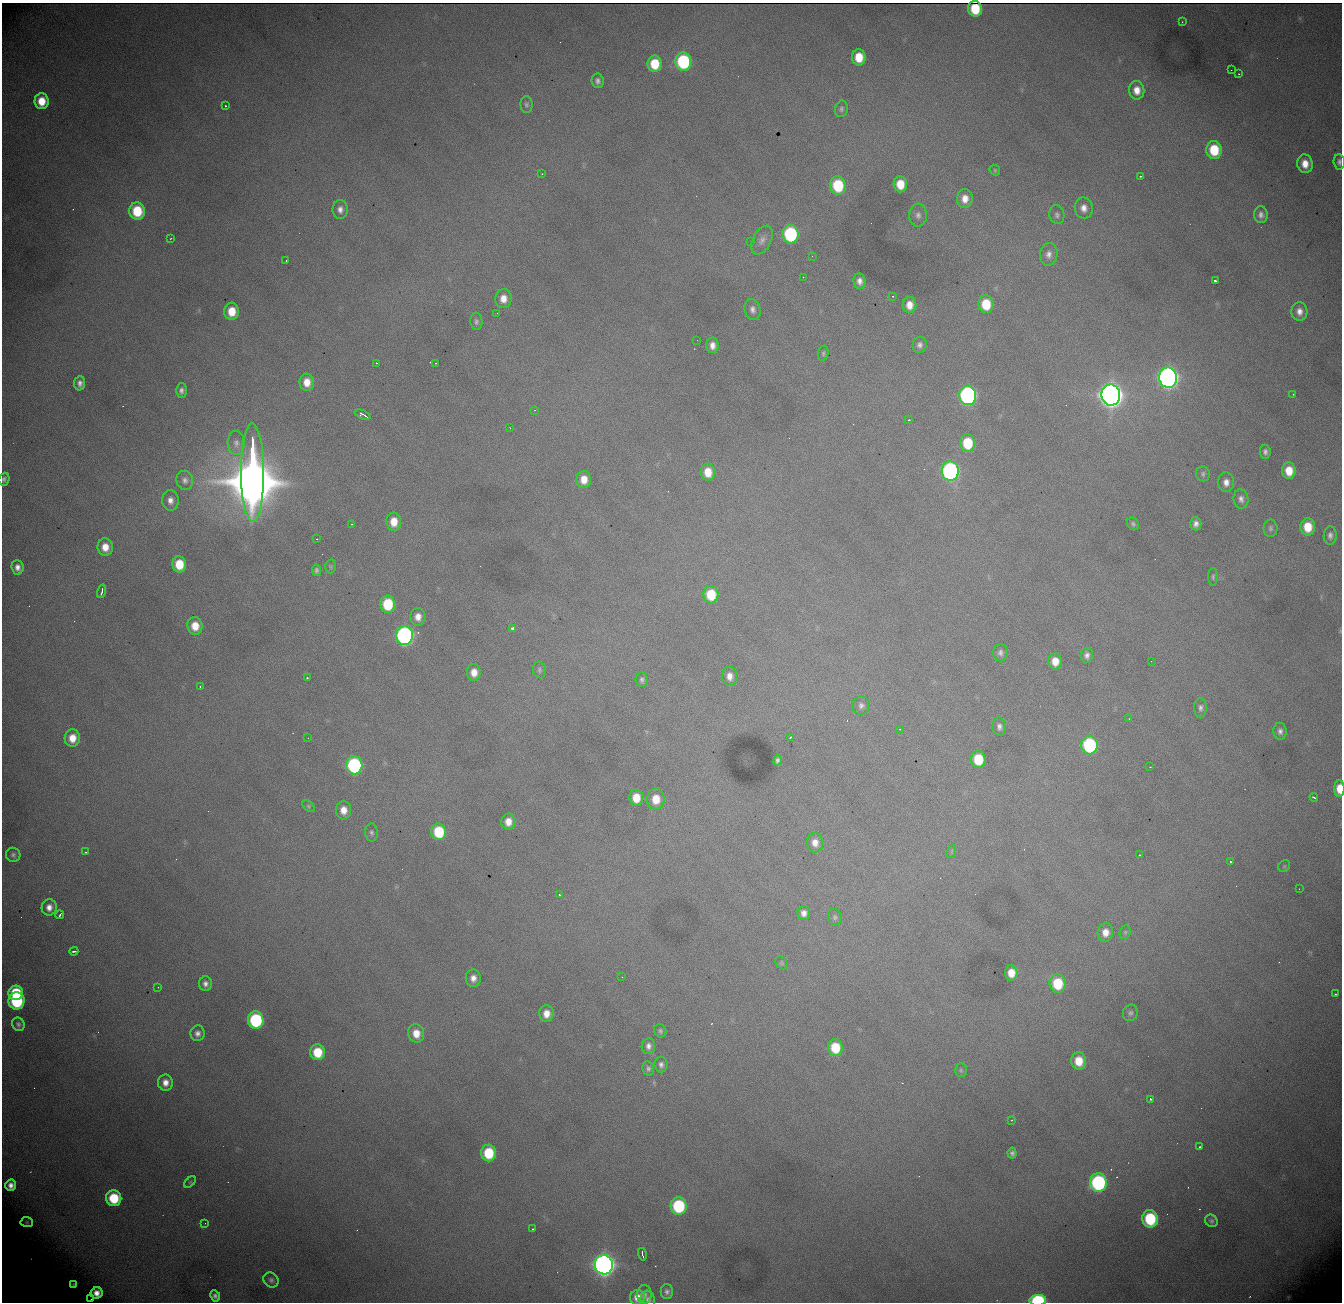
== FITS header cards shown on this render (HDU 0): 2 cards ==
NAXIS1  = 1340
NAXIS2  = 1300

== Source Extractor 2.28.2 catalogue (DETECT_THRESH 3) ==
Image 1340 x 1300 px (HDU 0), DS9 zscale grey, 1 PNG px = 1 image px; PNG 1344 x 1304 px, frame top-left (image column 1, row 1300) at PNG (2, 3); each listed source drawn as its Kron ellipse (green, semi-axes under 4 px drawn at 4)
Background 1990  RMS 24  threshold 70.6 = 3 sigma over >= 5 px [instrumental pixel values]
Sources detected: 200; all 200 listed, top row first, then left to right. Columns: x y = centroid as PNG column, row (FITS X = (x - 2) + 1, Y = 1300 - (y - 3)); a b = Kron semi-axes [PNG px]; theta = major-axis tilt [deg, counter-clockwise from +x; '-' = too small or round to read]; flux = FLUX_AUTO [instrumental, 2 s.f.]
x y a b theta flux
975 9 8 7 - 5.1e+04
1182 22 2 2 - 8.4e+02
859 57 8 7 - 3.8e+04
683 61 9 8 - 2.1e+05
655 64 8 7 - 5.5e+04
1231 70 2 2 - 6.5e+02
1239 74 2 2 - 1.2e+03
598 81 7 6 - 6.4e+03
1137 90 9 7 -84 1.8e+04
42 101 8 7 - 3.4e+04
526 105 8 6 -89 4.0e+03
225 106 3 3 - 1.5e+03
841 109 8 6 79 4.2e+03
1214 150 9 7 -84 6.7e+04
1339 162 8 5 -87 5.6e+03
1305 164 9 7 -81 2.0e+04
995 170 6 5 - 2.3e+03
542 174 3 2 - 1.2e+03
1141 176 3 2 - 2.1e+03
900 184 8 6 -85 3.5e+04
838 185 9 7 -84 1.0e+05
965 199 9 8 - 1.7e+04
1084 208 10 9 - 1.4e+04
340 209 9 7 -89 9.6e+03
137 211 9 7 -85 7.1e+04
918 215 11 9 88 8.9e+03
1057 215 9 7 -79 5.5e+03
1261 215 8 6 -86 7.2e+03
790 234 9 8 - 2.3e+05
171 238 3 2 - 1.1e+03
762 240 15 9 62 1.1e+04
751 242 3 2 - 3.1e+03
1049 254 11 9 85 1.0e+04
812 256 2 2 - 6.8e+02
286 260 2 2 - 7.6e+02
803 277 2 2 - 3.5e+03
860 281 8 6 -82 9.1e+03
1215 281 3 3 - 7.0e+03
893 296 2 2 - 1.0e+03
503 299 9 8 - 1.8e+04
986 304 9 7 -84 5.7e+04
909 305 8 7 - 1.8e+04
752 309 10 8 -77 8.1e+03
232 311 8 7 - 3.5e+04
1299 311 9 8 - 1.2e+04
497 313 2 2 - 9.1e+02
476 321 9 6 -84 4.9e+03
697 340 3 2 - 1.2e+03
713 345 8 6 -89 1.1e+04
920 345 8 7 - 6.6e+03
823 353 8 5 81 3.2e+03
376 363 2 2 - 8.2e+02
435 363 3 2 - 1.7e+03
1168 378 10 9 - 1.3e+06
307 382 8 7 - 2.2e+04
80 383 7 5 85 7.0e+03
181 390 7 5 89 6.0e+03
1293 394 3 2 - 1.4e+03
968 395 9 8 - 5.2e+05
1111 395 10 9 - 2.4e+06
534 410 3 2 - 3.7e+03
363 415 8 3 -23 4.4e+03
909 420 3 2 - 2.7e+03
510 428 3 2 - 8.2e+02
236 443 12 8 -86 9.2e+03
967 443 9 7 -86 7.2e+04
1265 452 7 5 -82 5.4e+03
950 471 10 8 -85 5.3e+05
1289 471 8 7 - 3.0e+04
708 472 8 7 - 3.1e+04
252 473 49 11 -90 1.9e+07
1203 474 7 7 - 4.1e+03
4 479 6 5 - 4.5e+03
584 479 8 7 - 2.2e+04
185 480 9 8 - 7.7e+03
1226 482 10 8 -90 1.2e+04
1241 499 9 7 -82 8.0e+03
170 500 10 8 -87 1.1e+04
394 522 9 7 -89 2.6e+04
352 524 2 2 - 9.0e+02
1133 524 7 5 -53 3.5e+03
1196 524 6 5 - 7.5e+03
1308 527 8 7 - 3.7e+04
1270 528 8 7 - 4.6e+03
1330 535 9 6 87 6.1e+03
317 539 2 2 - 1.3e+03
105 547 8 7 - 2.2e+04
179 564 8 7 - 4.8e+04
330 566 7 5 -89 2.6e+03
17 567 7 6 - 8.8e+03
316 570 6 4 -82 3.8e+03
1213 577 9 5 90 3.4e+03
102 591 7 2 75 4.1e+03
711 595 9 7 -84 5.9e+04
388 604 8 7 - 8.0e+04
418 617 9 7 -87 1.4e+04
195 626 9 7 -82 2.9e+04
512 628 4 3 - 9.7e+03
405 636 9 8 - 6.1e+05
1000 653 8 7 - 6.5e+03
1087 655 8 6 88 6.8e+03
1055 661 8 7 - 2.2e+04
1151 661 2 2 - 9.3e+02
539 670 8 6 -78 4.0e+03
474 672 8 7 - 1.8e+04
730 676 9 7 -88 1.3e+04
307 678 3 3 - 2.5e+03
642 680 7 6 - 4.8e+03
200 686 3 2 - 1.2e+03
861 705 9 8 - 7.1e+03
1200 708 9 6 -89 5.8e+03
1129 719 3 2 - 2.1e+03
999 727 9 7 -87 7.0e+03
900 729 3 2 - 9.6e+02
1280 731 8 6 -88 6.4e+03
790 737 3 2 - 1.5e+03
72 738 8 7 - 2.4e+04
308 738 2 2 - 7.8e+02
1089 745 9 8 - 2.0e+05
978 759 8 7 - 5.6e+04
778 760 5 4 - 4.5e+03
354 765 9 8 - 2.7e+05
1150 767 2 2 - 7.4e+02
1339 789 8 5 89 2.7e+04
1314 797 4 2 - 2.1e+03
636 798 8 7 - 3.0e+04
656 799 10 9 - 3.1e+04
309 806 7 5 -42 2.6e+03
344 810 9 7 -90 1.9e+04
508 822 8 7 - 1.7e+04
371 832 9 6 -88 4.7e+03
439 832 8 7 - 8.0e+04
815 843 10 8 -80 1.5e+04
952 851 7 4 71 2.3e+03
86 852 3 2 - 1.4e+03
13 855 7 7 - 4.5e+03
1140 855 3 2 - 9.5e+02
1230 862 3 3 - 4.1e+03
1284 866 6 5 - 2.6e+03
1299 889 3 2 - 1.3e+03
560 895 3 3 - 2.6e+03
49 907 8 7 - 1.2e+04
804 913 7 6 - 9.3e+03
60 915 4 2 - 2.3e+03
835 917 8 6 -78 4.4e+03
1105 932 9 7 87 1.7e+04
1125 932 7 5 68 2.8e+03
74 951 4 2 - 3.0e+03
782 963 7 5 -49 2.7e+03
1011 973 7 6 - 2.4e+04
622 977 2 2 - 6.9e+02
473 978 9 7 88 1.2e+04
1058 983 9 8 - 6.9e+04
205 984 7 6 - 7.6e+03
158 987 2 2 - 9.6e+02
16 993 7 7 - 8.6e+04
1335 994 2 2 - 9.7e+02
16 1001 8 8 - 1.5e+05
1130 1013 8 7 - 5.0e+03
546 1014 8 7 - 1.9e+04
256 1020 8 8 - 2.0e+05
18 1024 7 6 - 4.6e+03
660 1031 7 6 - 3.7e+03
198 1033 8 7 - 7.5e+03
416 1033 9 8 - 2.3e+04
648 1046 8 6 85 7.8e+03
835 1047 8 7 - 5.7e+04
317 1052 8 7 - 5.4e+04
1079 1061 8 7 - 3.4e+04
661 1065 8 6 -83 6.0e+03
648 1068 7 6 - 4.6e+03
961 1070 7 6 - 3.4e+03
165 1083 8 7 - 1.3e+04
1150 1099 3 3 - 2.6e+03
1012 1120 4 3 - 1.3e+03
1200 1147 3 2 - 2.1e+03
489 1153 8 7 - 7.6e+04
1012 1153 5 4 - 4.5e+03
190 1182 7 4 44 2.4e+03
1098 1183 9 8 - 3.0e+05
11 1185 5 5 - 8.8e+03
114 1198 8 7 - 7.6e+04
679 1206 9 8 - 1.5e+05
1150 1219 9 8 - 1.2e+05
1211 1221 6 5 - 3.7e+03
27 1222 6 5 - 2.5e+03
205 1223 2 2 - 8.7e+02
532 1229 3 2 - 1.2e+03
642 1254 6 2 -76 2.9e+03
604 1265 9 9 - 1.6e+06
271 1280 8 7 - 5.2e+03
73 1285 4 3 - 2.4e+03
667 1292 7 6 - 5.0e+03
96 1293 6 5 - 1.2e+04
644 1295 9 7 -90 6.2e+03
215 1296 6 5 - 5.9e+03
637 1297 7 7 - 1.5e+04
91 1299 2 2 - 1.2e+03
648 1299 9 7 -73 6.0e+03
1038 1300 8 5 1 1.9e+05
At the frame edge (FLAGS 8, measured only in part): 4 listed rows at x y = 1339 162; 4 479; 1339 789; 1038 1300